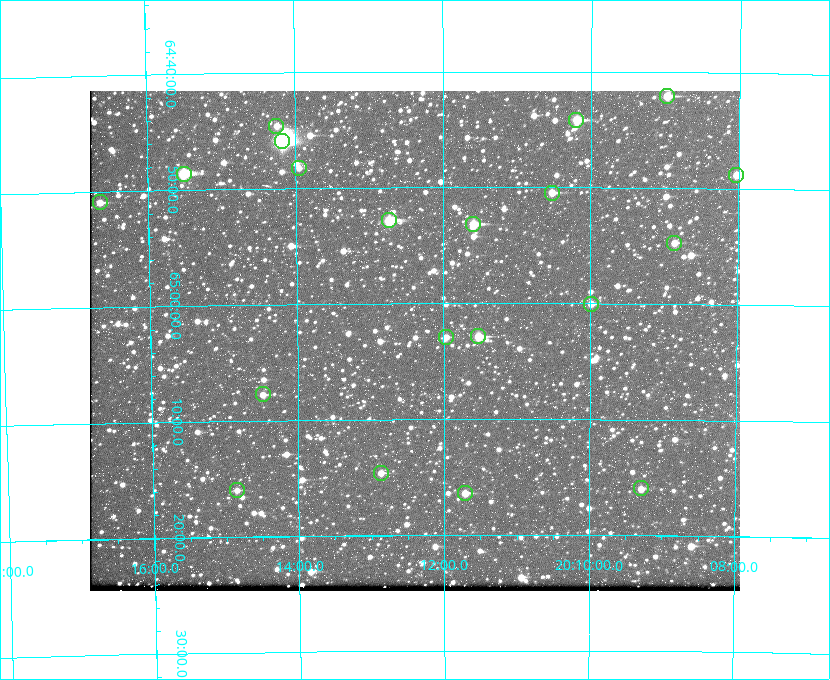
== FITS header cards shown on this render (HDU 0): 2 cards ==
NAXIS1  =                  650 / Width of table row in bytes
NAXIS2  =                  500 / Number of rows in table

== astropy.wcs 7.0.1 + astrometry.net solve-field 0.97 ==
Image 650 x 500 px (HDU 0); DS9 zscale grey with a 90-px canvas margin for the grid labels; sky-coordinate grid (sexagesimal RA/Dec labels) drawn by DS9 from the SOLVED WCS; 20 Tycho-2 reference stars matched to detected sources circled (green)
Header WCS: none
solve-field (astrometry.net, Tycho-2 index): SOLVED blind (the file carries no WCS)
Solved WCS: RA---TAN-SIP/DEC--TAN-SIP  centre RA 20:12:24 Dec +65:03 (303.10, +65.05 deg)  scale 5.18 arcsec/px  FOV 56.2' x 43.2'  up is -180 deg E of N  parity flipped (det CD > 0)
(file carries no celestial WCS; the grid is the blind solution)
Tycho-2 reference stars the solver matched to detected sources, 20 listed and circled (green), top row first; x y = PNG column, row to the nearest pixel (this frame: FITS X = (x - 90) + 1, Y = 500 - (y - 91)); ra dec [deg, ICRS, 3 dp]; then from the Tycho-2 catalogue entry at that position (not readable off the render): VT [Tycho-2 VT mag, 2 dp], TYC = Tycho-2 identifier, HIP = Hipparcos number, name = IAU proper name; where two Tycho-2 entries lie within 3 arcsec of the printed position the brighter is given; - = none
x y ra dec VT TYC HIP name
667 96 302.245 +64.701 10.15 4240-635-1 - -
576 120 302.549 +64.736 9.65 4240-950-1 - -
276 126 303.562 +64.742 10.88 4240-278-1 - -
282 141 303.544 +64.765 7.36 4240-620-1 99731 -
299 168 303.488 +64.804 11.29 4240-68-1 - -
184 174 303.878 +64.810 8.93 4240-794-1 - -
736 175 302.008 +64.813 10.38 4240-809-1 - -
552 193 302.633 +64.841 10.69 4240-985-1 - -
100 202 304.164 +64.849 10.65 4240-315-1 - -
389 220 303.184 +64.880 9.02 4240-488-1 - -
473 224 302.897 +64.886 9.40 4240-717-1 - -
674 243 302.216 +64.912 11.03 4240-1279-1 - -
591 304 302.498 +65.000 11.22 4240-149-1 - -
478 336 302.882 +65.048 10.25 4240-98-1 - -
446 337 302.992 +65.048 11.44 4240-88-1 - -
263 394 303.620 +65.129 11.18 4240-34-1 - -
381 473 303.217 +65.244 11.17 4240-236-1 - -
641 488 302.323 +65.266 11.19 4240-188-1 - -
237 490 303.713 +65.266 11.45 4240-564-1 - -
465 493 302.928 +65.273 10.74 4240-760-1 - -